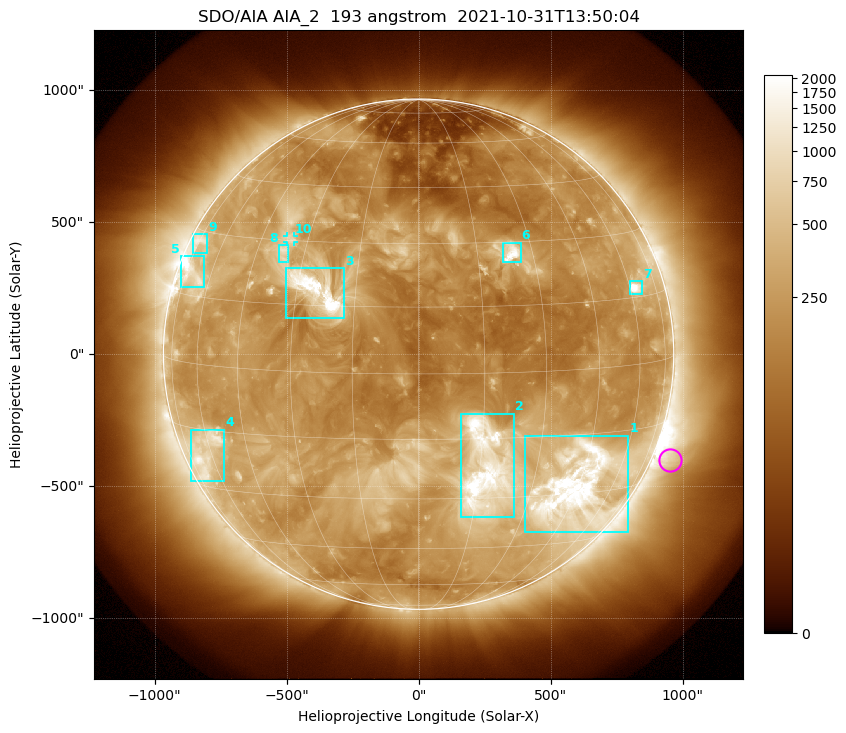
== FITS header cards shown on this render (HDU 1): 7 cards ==
TELESCOP= 'SDO/AIA '           / For AIA: SDO/AIA
INSTRUME= 'AIA_2   '           / For AIA: AIA_ATA1, AIA_ATA2, AIA_ATA3 or AIA_AT
WAVELNTH=                  193 / [angstrom] Wavelength
WAVEUNIT= 'angstrom'           / Wavelength unit: angstrom
DATE-OBS= '2021-10-31T13:50:04.843' / [ISO] Date when observation started; ISO 8
CTYPE1  = 'HPLN-TAN'           / CTYPE1: HPLN
CTYPE2  = 'HPLT-TAN'           / CTYPE2: HPLT

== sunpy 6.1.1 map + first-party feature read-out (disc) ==
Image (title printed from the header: SDO/AIA AIA_2  193 angstrom  2021-10-31T13:50:04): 1024 x 1024 px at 2.4 arcsec/px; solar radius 967 arcsec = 403 px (full disc in frame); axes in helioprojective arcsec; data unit not stated in the header (colour bar unlabelled)
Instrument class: DISC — disc imager (sunpy class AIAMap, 193 A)
Bright regions (active regions / flare kernels): reference = the median radial profile (limb darkening/brightening removed); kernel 9 px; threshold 5 sigma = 518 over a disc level ~220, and >= 1.15x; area >= 12 px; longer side >= 10 px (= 24 arcsec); searched inside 0.97 R_sun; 10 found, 10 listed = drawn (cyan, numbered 1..; 1 of them under ~33 arcsec drawn as corner ticks so the feature stays visible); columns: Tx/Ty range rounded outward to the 5 arcsec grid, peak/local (2 s.f.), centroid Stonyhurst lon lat
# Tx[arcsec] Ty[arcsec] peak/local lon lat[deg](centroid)
1 400..795 -675..-310 13 +44 -28
2 160..365 -620..-225 12 +16 -23
3 -505..-280 135..330 15 -25 +18
4 -865..-735 -485..-285 5.5 -62 -21
5 -900..-810 255..375 8.2 -70 +20
6 320..390 345..425 8.4 +24 +27
7 800..850 225..275 11 +63 +17
8 -530..-495 345..415 4.6 -36 +27
9 -855..-800 385..455 4.2 -73 +27
10 -500..-470 425..450 3.7 -35 +30
Off-limb structures (1.02-1.3 R_sun): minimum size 162 px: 7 found; the strongest spans PA ~215..270 deg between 1.02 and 1.3 R_sun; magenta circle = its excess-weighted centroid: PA ~245 deg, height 1.07 R_sun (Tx ~955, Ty ~-400 arcsec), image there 2.2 x the reference